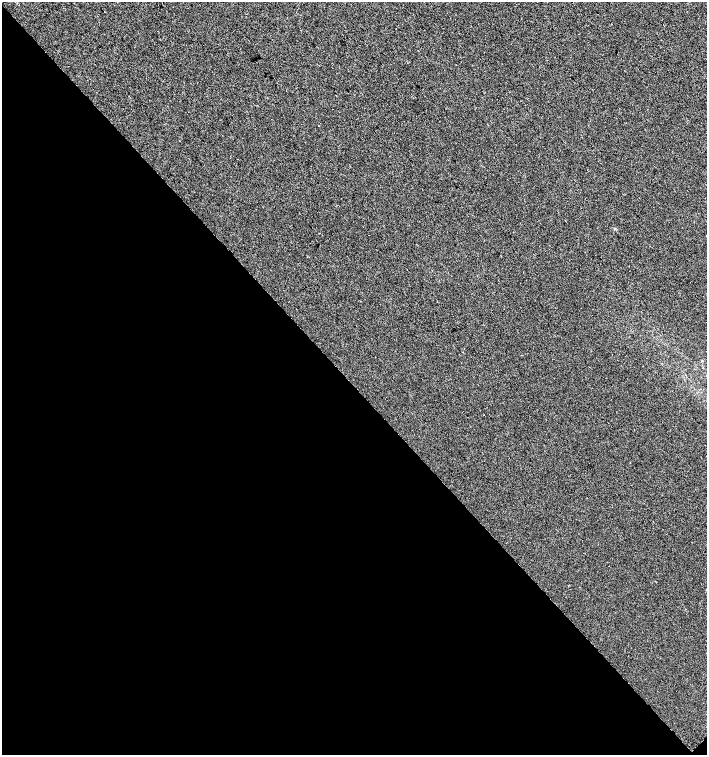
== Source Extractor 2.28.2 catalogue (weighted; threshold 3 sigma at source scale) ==
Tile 14 of 4 x 4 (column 2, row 4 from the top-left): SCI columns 1633-3041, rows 1-1506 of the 6018 x 6029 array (HDU 1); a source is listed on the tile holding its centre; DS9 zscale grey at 2 x 2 block average (1 PNG px = mean of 2 x 2 image px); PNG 709 x 757 px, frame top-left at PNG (2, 2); no overlay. Shown black and unused: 49% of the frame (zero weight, under 2 of 3 exposures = <1% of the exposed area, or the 3 px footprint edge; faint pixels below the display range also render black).
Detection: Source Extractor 2.28.2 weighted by HDU 2 'WHT'; one run over the whole footprint, this tile lists its part. Background 6.08e-04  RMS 0.0056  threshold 0.0251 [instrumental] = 3 sigma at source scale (4.5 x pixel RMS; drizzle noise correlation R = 1.50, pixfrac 1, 0.0396/0.0396 arcsec/px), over >= 5 px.
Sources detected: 3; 1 cosmic-ray / hot-pixel residue — not listed; the other 2 listed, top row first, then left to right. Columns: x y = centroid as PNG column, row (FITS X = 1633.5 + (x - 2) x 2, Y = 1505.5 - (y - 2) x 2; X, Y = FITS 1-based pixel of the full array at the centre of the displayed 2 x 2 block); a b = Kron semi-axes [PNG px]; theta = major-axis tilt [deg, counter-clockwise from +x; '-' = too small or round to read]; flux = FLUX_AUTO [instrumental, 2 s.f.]
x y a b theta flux
614 228 3 2 - 0.84
569 585 2 2 - 0.71